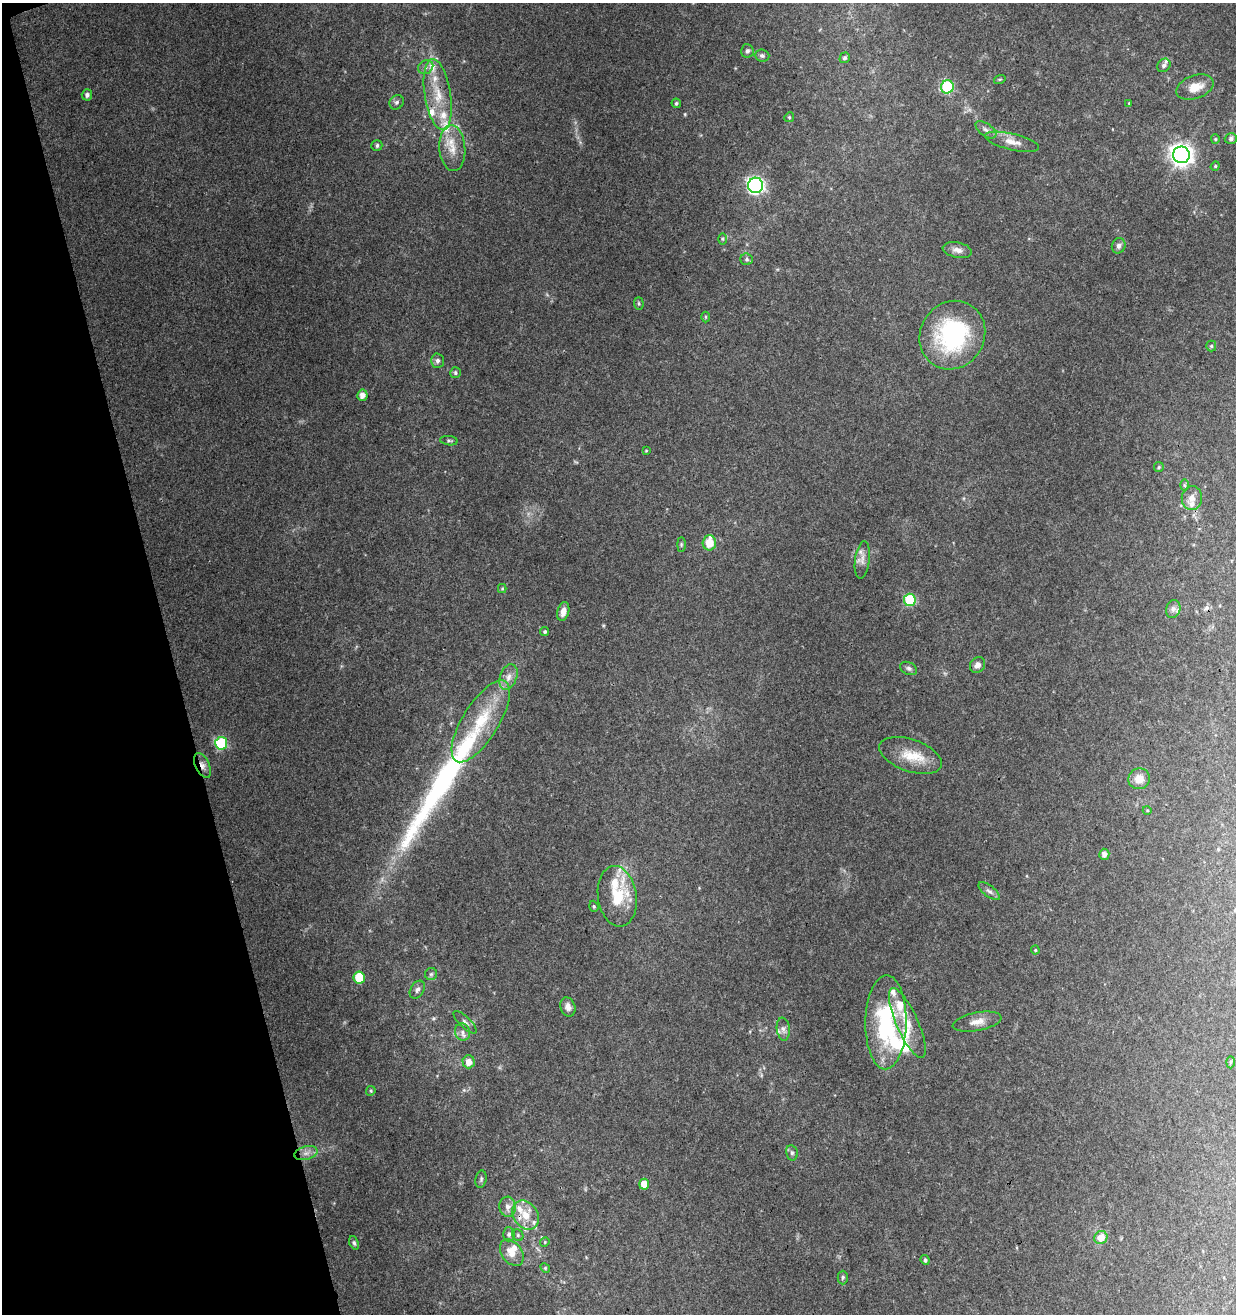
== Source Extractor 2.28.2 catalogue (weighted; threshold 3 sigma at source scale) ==
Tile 5 of 4 x 4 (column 1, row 2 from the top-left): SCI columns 128-1361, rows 2680-3991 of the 5136 x 5360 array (HDU 1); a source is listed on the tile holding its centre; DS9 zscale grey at full resolution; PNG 1238 x 1316 px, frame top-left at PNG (2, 3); each listed source drawn as its Kron ellipse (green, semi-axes under 4 px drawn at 4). Shown black and unused: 14% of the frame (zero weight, under 3 of 4 exposures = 5% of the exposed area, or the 3 px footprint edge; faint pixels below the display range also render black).
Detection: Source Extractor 2.28.2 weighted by HDU 2 'WHT'; one run over the whole footprint, this tile lists its part. Background 0.144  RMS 0.0067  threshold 0.0301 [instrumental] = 3 sigma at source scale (4.5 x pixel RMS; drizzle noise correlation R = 1.50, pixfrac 1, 0.0396/0.0396 arcsec/px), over >= 5 px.
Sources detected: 113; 1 too faint to see at this stretch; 1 cosmic-ray / hot-pixel residue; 1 long thin detection or spike segment (spike, bleed or trail) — neither listed nor drawn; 21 inside a brighter listed object's ellipse — not listed separately; the other 89 listed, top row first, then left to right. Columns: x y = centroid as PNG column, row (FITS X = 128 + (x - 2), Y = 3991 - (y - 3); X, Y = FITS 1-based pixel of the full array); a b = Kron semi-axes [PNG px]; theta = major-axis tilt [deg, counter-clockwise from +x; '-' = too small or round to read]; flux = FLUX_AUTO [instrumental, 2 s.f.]
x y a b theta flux
747 51 7 6 - 1.7
762 56 7 6 - 1.6
845 58 5 5 - 1.7
1164 65 7 6 - 1.9
426 67 8 6 33 2.3
1000 79 6 3 17 0.79
947 87 7 6 - 59
1195 87 19 11 19 11
438 94 36 13 -81 22
87 95 5 5 - 2.2
397 102 7 6 - 1.9
676 103 5 4 - 1.2
1129 103 3 3 - 0.47
789 117 5 4 - 0.95
986 130 12 6 -36 2.7
1215 139 4 4 - 0.77
1231 139 6 5 - 1.9
1012 142 27 8 -14 7.5
377 145 5 5 - 1.6
452 148 23 13 -86 12
1181 155 8 8 - 500
1215 166 5 4 - 0.8
755 185 7 7 - 200
722 239 6 4 -89 0.87
1119 246 8 6 67 2.3
957 250 15 7 -11 4
747 259 6 5 - 1.4
639 303 6 4 -87 1.1
706 317 5 3 - 0.66
952 335 35 32 58 86
1211 346 5 5 - 1
438 361 7 6 - 2.4
455 373 5 5 - 1.2
362 395 5 5 - 4.4
449 441 9 4 -7 1.2
646 451 4 3 - 0.58
1159 467 5 4 - 0.84
1184 485 6 4 -89 0.88
1192 498 12 10 88 4.9
709 543 7 6 - 11
681 544 7 4 -90 1
862 560 19 7 82 4.8
502 589 4 4 - 0.72
910 600 6 6 - 55
1173 609 9 7 74 2.5
563 612 10 6 76 5
545 632 4 4 - 1.1
978 665 8 7 - 3.7
909 668 9 6 -26 1.8
508 677 13 8 70 5.3
481 721 47 18 58 38
221 743 6 6 - 59
911 755 32 16 -19 17
202 765 13 7 -65 3.9
1139 779 11 10 - 6.9
1147 810 4 3 - 0.59
1104 854 5 5 - 2.8
989 891 13 5 -38 2.3
617 896 30 19 -82 24
594 906 6 4 -70 0.97
1035 950 4 4 - 0.72
431 974 6 6 - 1.5
359 977 6 5 - 21
417 990 9 6 59 2.5
568 1007 10 7 -70 3.8
465 1022 15 5 -43 2.5
886 1022 47 20 89 70
977 1022 25 9 10 7.2
907 1023 38 11 -66 16
783 1029 11 6 -83 3
462 1032 8 7 - 2.9
468 1062 6 6 - 6.7
1230 1062 6 4 88 0.91
371 1091 5 4 - 0.83
306 1153 12 6 15 4.1
792 1153 7 6 - 1.6
481 1179 9 5 80 1.5
644 1184 5 5 - 9.4
508 1207 10 8 -88 4.1
525 1215 16 12 -56 11
509 1234 7 6 - 1.8
518 1235 6 5 - 1.3
1101 1238 7 6 - 8.5
545 1242 5 4 - 0.73
354 1243 7 4 -67 1.3
512 1253 15 10 -54 8.1
925 1260 5 4 - 1.4
545 1268 5 4 - 0.78
843 1277 7 5 89 1.2
Overlapping masked pixels (flux is a lower limit): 2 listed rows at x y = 202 765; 525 1215